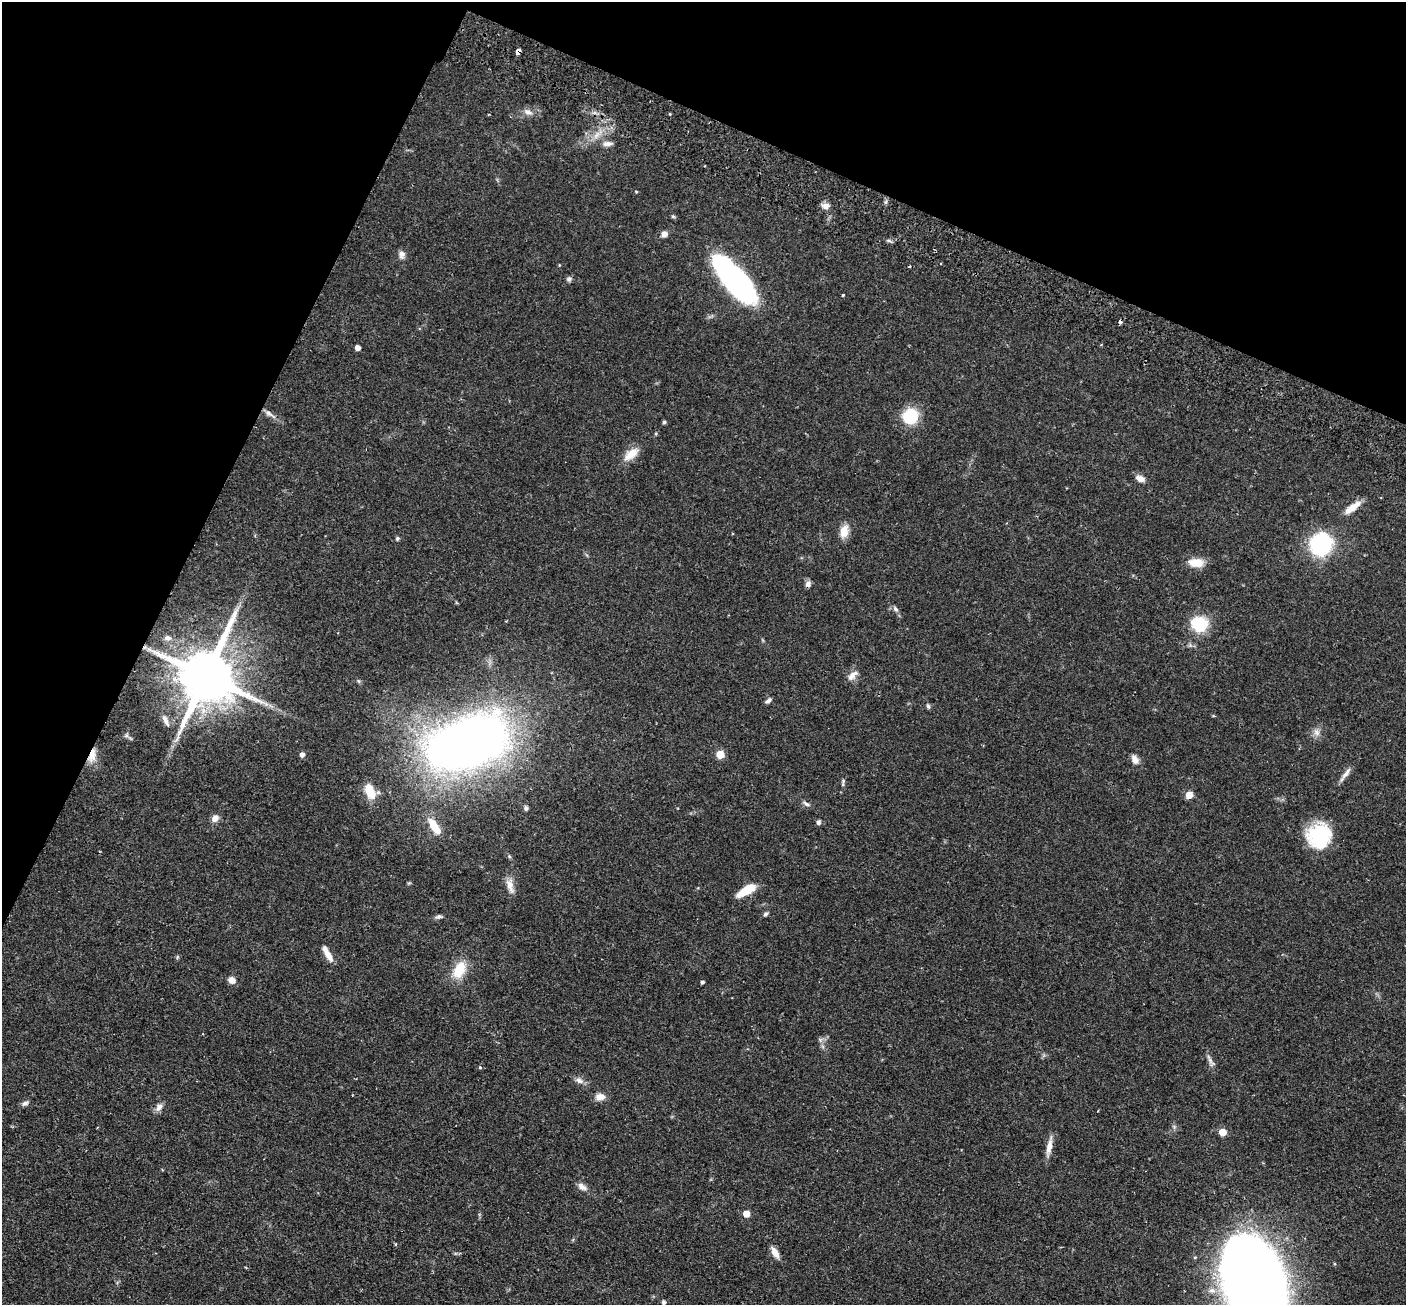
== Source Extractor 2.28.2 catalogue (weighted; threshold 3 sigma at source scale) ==
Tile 2 of 4 x 4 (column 2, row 1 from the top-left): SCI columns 1432-2835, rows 4239-5541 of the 5673 x 5737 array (HDU 1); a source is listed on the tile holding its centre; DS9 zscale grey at full resolution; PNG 1408 x 1307 px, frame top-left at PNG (2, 2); no overlay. Shown black and unused: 23% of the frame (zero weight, under 2 of 3 exposures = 3% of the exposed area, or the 3 px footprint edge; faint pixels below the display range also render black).
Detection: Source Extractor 2.28.2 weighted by HDU 2 'WHT'; one run over the whole footprint, this tile lists its part. Background 0.0783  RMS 0.0051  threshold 0.0229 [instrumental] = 3 sigma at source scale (4.5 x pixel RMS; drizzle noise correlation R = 1.50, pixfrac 1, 0.05/0.05 arcsec/px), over >= 5 px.
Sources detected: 77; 1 inside a brighter object's white glare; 2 cosmic-ray / hot-pixel residue — not listed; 1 inside a brighter listed object's ellipse — not listed separately; the other 73 listed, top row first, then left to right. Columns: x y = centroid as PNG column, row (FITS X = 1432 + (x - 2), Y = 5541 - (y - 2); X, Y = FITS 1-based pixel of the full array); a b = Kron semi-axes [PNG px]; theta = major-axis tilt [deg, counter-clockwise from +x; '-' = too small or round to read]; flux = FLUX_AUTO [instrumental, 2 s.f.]
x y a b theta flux
518 51 5 4 - 6.5
528 112 12 7 -27 2.5
596 135 13 6 53 3.5
607 144 13 6 6 2.4
826 206 10 8 2 2.5
664 234 7 6 - 2.4
402 254 11 8 89 2.3
569 279 7 6 - 1.2
735 279 52 18 -49 120
843 295 3 3 - 1.2
358 348 4 4 - 3
269 414 17 6 -33 2.9
910 416 18 16 54 17
664 422 4 4 - 0.88
631 454 23 10 39 6.7
1140 479 11 7 -22 3
1352 507 22 7 36 6.2
844 531 17 10 76 5.3
397 538 5 4 - 0.76
1321 544 17 15 66 62
1196 563 18 10 -4 7.3
808 584 8 8 - 1.7
895 609 9 5 -52 1.5
1199 624 16 14 -21 20
167 638 9 6 -5 1.6
206 676 17 14 65 3900
851 677 14 8 42 3.1
359 681 6 4 -70 0.63
768 701 8 4 39 1.5
266 704 7 5 -44 1.5
928 706 7 4 -70 0.86
166 721 16 5 -65 2.1
1317 732 10 8 -61 2.5
126 736 6 4 19 0.85
467 742 60 35 19 480
302 754 5 5 - 2.1
720 754 5 5 - 12
92 755 18 9 79 5.2
1135 760 11 7 -58 3.1
1346 773 21 5 54 2.9
843 781 6 5 - 0.85
369 791 15 9 -68 10
1189 795 5 5 - 9.1
806 804 10 5 -34 1.4
526 808 6 5 - 1
215 818 9 8 - 3.1
818 822 6 5 - 1.3
434 826 22 8 -56 8.9
1317 837 32 24 83 24
509 856 6 4 -72 0.59
510 886 21 8 -70 4.1
747 890 21 7 31 12
765 914 6 5 - 1
439 917 9 5 5 1.2
328 954 18 7 -58 4.2
459 970 20 12 66 12
232 980 8 7 - 3.2
702 982 4 3 - 1.2
1211 1061 15 5 -54 1.9
480 1067 4 3 - 0.86
579 1080 11 7 -25 2.3
600 1097 13 8 -1 3.5
25 1103 9 5 27 1.6
159 1107 12 7 53 2.5
1223 1132 5 5 - 10
1049 1146 26 7 79 4.3
582 1187 13 7 -34 2.6
746 1214 5 5 - 8
396 1244 4 3 - 0.64
775 1252 14 7 -59 4
1254 1283 65 37 -70 1100
1212 1290 10 7 -1 2.8
664 1302 6 5 - 1.1
Overlapping masked pixels (flux is a lower limit): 3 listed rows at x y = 518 51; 206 676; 92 755
Isophote crosses this tile's border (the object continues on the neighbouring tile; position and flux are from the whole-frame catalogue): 1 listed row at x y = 1254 1283